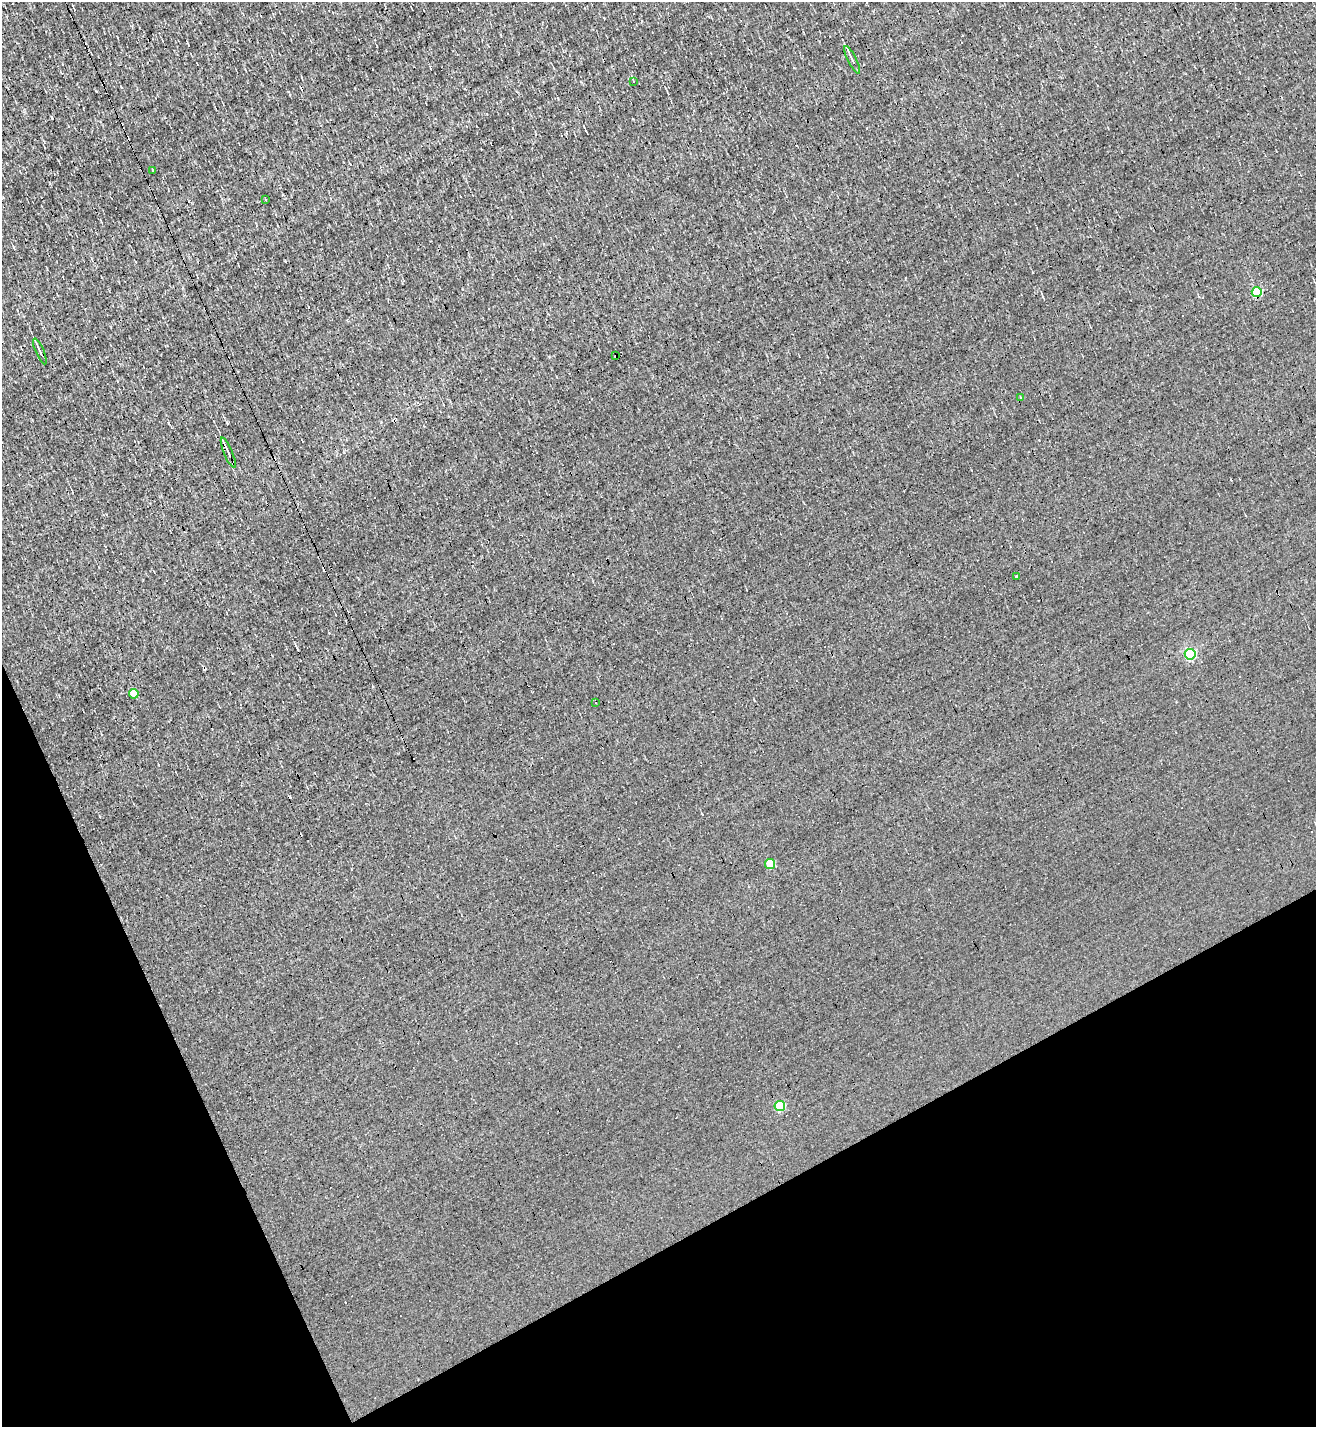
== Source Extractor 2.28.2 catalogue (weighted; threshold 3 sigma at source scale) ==
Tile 14 of 4 x 4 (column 2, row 4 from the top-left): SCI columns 1597-2910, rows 1-1425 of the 5685 x 5701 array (HDU 1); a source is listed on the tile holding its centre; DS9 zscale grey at full resolution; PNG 1318 x 1429 px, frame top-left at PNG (2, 2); each listed source drawn as its Kron ellipse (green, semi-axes under 4 px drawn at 4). Shown black and unused: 21% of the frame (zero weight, under 3 of 4 exposures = <1% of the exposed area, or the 3 px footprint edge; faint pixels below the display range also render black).
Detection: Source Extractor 2.28.2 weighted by HDU 2 'WHT'; one run over the whole footprint, this tile lists its part. Background 0.00267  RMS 0.039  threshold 0.177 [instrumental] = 3 sigma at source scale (4.5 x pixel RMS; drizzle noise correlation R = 1.50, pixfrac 1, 0.05/0.05 arcsec/px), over >= 5 px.
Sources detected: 30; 15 cosmic-ray / hot-pixel residue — neither listed nor drawn; the other 15 listed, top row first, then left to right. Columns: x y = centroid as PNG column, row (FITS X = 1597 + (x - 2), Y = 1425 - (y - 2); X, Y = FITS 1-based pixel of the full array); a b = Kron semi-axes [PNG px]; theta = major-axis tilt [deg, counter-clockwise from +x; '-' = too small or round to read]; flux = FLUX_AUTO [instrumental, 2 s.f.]
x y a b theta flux
852 60 15 4 -63 15
633 81 4 2 - 3
153 170 3 2 - 2.7
265 199 2 2 - 2.5
1257 292 5 5 - 220
40 351 14 3 -66 15
616 356 3 3 - 16
1021 397 3 3 - 4.5
228 453 16 3 -67 21
1016 576 3 3 - 14
1190 654 5 5 - 380
134 694 5 4 - 95
596 702 3 2 - 4.9
770 864 5 5 - 130
780 1106 5 5 - 220
Overlapping masked pixels (flux is a lower limit): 3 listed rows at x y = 1257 292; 616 356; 228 453
Unlisted compact peaks at least as high as the median listed source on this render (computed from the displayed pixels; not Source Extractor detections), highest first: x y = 52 118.